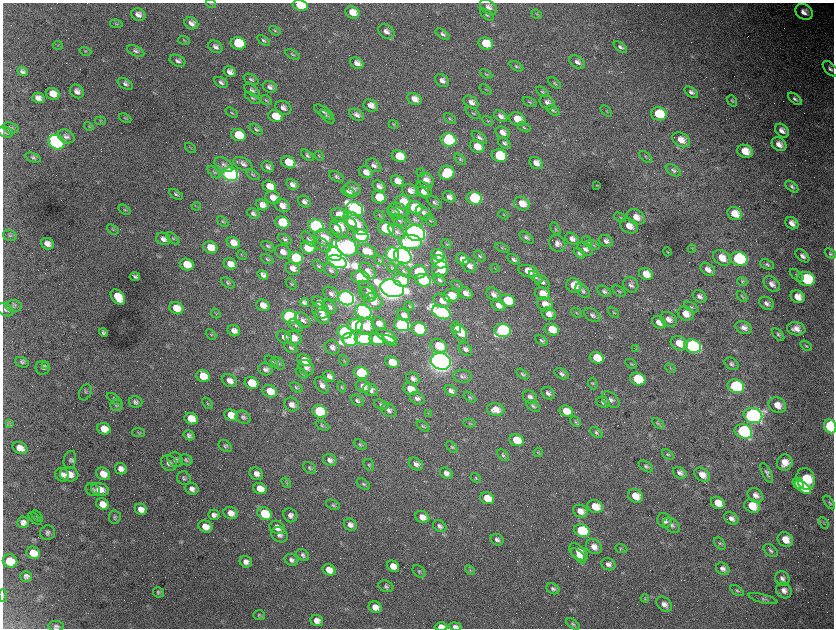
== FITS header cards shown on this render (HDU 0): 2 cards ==
NAXIS1  =                 1663 / length of data axis 1
NAXIS2  =                 1252 / length of data axis 2

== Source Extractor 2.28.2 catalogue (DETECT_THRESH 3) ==
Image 1663 x 1252 px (HDU 0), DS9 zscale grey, zoomed out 1/2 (1 PNG px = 2 x 2 image px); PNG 836 x 630 px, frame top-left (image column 2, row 1251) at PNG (3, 3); each listed source drawn as its Kron ellipse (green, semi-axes under 4 px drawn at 4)
Background 3530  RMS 64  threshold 193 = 3 sigma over >= 5 px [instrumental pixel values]
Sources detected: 574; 73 cannot appear on this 1/2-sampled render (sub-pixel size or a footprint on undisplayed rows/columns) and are neither listed nor drawn; of the other 501, the 500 brightest by FLUX_AUTO listed and drawn (1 fainter detections omitted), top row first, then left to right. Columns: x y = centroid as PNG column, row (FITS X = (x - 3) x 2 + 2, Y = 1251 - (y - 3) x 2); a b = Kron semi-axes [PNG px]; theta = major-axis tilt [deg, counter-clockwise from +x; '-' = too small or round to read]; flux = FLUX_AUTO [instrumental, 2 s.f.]
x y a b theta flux
211 4 5 2 - 9.8e+03
300 5 8 5 -11 4.9e+05
488 7 10 6 -38 7.9e+04
352 12 7 6 - 1.6e+05
804 12 9 7 -38 1.0e+05
138 14 7 6 - 7.2e+04
537 14 5 2 - 1.2e+04
487 15 8 4 -39 2.4e+04
191 23 7 5 -27 7.2e+04
116 24 6 3 -9 1.4e+04
275 31 6 3 -32 1.7e+04
386 31 9 6 -37 7.1e+04
442 34 8 4 -36 3.6e+04
263 40 7 4 -32 2.6e+04
184 41 6 4 -20 1.8e+04
238 43 7 6 - 6.6e+05
486 44 7 6 - 3.0e+05
58 45 5 2 - 1.0e+04
215 47 7 5 -31 5.8e+04
620 47 8 4 -37 3.5e+04
85 51 6 3 -18 1.6e+04
136 51 9 5 -23 4.1e+04
292 55 8 3 -28 2.2e+04
178 61 8 5 -23 4.6e+04
577 62 9 5 -33 5.7e+04
357 63 7 5 -30 8.4e+04
516 66 7 3 -29 1.8e+04
830 69 9 5 -46 4.9e+04
22 71 5 4 - 4.5e+04
230 72 6 5 - 7.7e+04
486 74 7 3 -26 1.6e+04
251 79 8 5 -28 3.3e+04
442 80 8 5 -36 6.8e+04
221 82 7 4 -29 4.5e+04
555 83 7 4 -38 2.3e+04
125 84 8 5 -31 4.2e+04
270 87 7 5 -21 5.4e+04
252 90 9 5 -36 4.0e+04
486 90 7 2 -35 9.9e+03
77 91 7 6 - 7.2e+04
542 92 7 3 -36 2.0e+04
691 92 8 4 -35 4.6e+04
53 94 7 5 -26 1.5e+05
38 98 6 5 - 7.9e+04
253 98 9 3 -33 2.2e+04
414 99 7 5 -28 1.3e+05
795 99 8 4 -39 3.6e+04
266 100 6 3 -31 1.8e+04
732 101 6 3 -51 1.9e+04
471 102 8 5 -34 7.6e+04
530 102 7 3 -27 1.8e+04
547 102 8 6 -36 6.1e+04
371 105 7 5 -26 9.6e+04
283 108 8 6 -29 6.7e+04
553 110 7 3 -33 2.2e+04
606 111 7 3 -43 1.6e+04
324 112 11 5 -34 4.2e+04
231 113 7 3 -31 1.8e+04
473 113 9 3 -35 1.8e+04
659 114 8 6 -15 5.1e+05
357 115 8 5 -29 6.0e+04
275 116 7 6 - 2.4e+05
501 116 7 5 -33 6.0e+04
327 117 9 4 -41 2.9e+04
125 118 6 3 -25 1.6e+04
450 118 7 3 -39 1.8e+04
517 119 8 6 -22 1.9e+05
100 121 5 4 - 1.5e+04
487 121 6 3 -43 1.4e+04
394 125 5 3 - 1.5e+04
89 126 5 2 - 1.2e+04
524 127 7 3 -27 1.8e+04
11 128 8 5 -20 3.4e+04
256 129 7 4 -39 2.9e+04
782 131 8 6 -43 8.6e+04
5 132 8 5 -19 3.2e+04
503 133 7 5 -35 9.2e+04
238 135 7 6 - 4.4e+05
66 136 9 6 -24 6.1e+04
479 137 9 4 -34 3.8e+04
449 140 8 6 -14 2.1e+06
681 140 9 6 -29 1.5e+05
56 142 8 7 - 5.7e+06
504 143 7 4 -35 3.5e+04
779 144 8 6 -38 1.1e+05
477 147 7 6 - 2.0e+05
190 148 6 3 -40 1.3e+04
745 151 8 6 -23 2.2e+05
307 155 7 4 -41 2.8e+04
319 156 5 3 - 1.3e+04
399 156 7 5 -19 3.7e+05
499 156 8 6 -16 6.5e+05
646 157 7 3 -41 1.9e+04
33 158 8 4 -18 3.2e+04
460 159 7 4 -45 2.2e+04
288 162 7 6 - 2.4e+05
536 163 7 5 -29 1.0e+05
243 164 10 6 -28 6.1e+04
224 165 10 6 -31 6.0e+04
374 165 8 6 -34 6.1e+04
268 167 6 5 - 4.8e+04
673 170 8 5 -34 3.7e+04
214 172 8 4 -45 2.4e+04
366 172 7 5 -28 1.2e+05
421 173 4 3 - 1.1e+04
447 173 8 7 - 4.9e+05
230 174 8 6 -18 7.0e+06
253 175 7 4 -32 2.3e+04
336 177 8 5 -30 2.8e+04
426 180 8 7 - 1.5e+05
397 181 7 5 -29 1.3e+05
292 185 6 4 -32 6.2e+04
597 185 3 2 - 9.0e+03
269 186 7 5 -26 1.9e+05
379 186 7 5 -31 6.2e+04
792 187 7 4 -39 3.6e+04
352 189 8 7 - 8.4e+04
424 189 9 6 -46 1.0e+05
410 191 9 6 -20 8.5e+04
348 192 8 4 -32 5.5e+04
423 193 7 4 -35 6.1e+04
176 194 7 3 -31 2.5e+04
379 197 7 5 -21 3.9e+05
449 197 6 5 - 7.2e+04
273 198 7 6 - 1.4e+05
474 198 8 6 -15 1.6e+06
304 202 7 5 -34 5.3e+04
403 202 8 7 - 3.0e+05
435 202 8 5 -34 3.9e+04
522 204 8 6 -25 1.8e+05
262 205 6 5 - 1.0e+05
196 206 4 2 - 9.9e+03
282 206 8 6 -30 1.1e+05
415 207 8 6 -20 4.6e+05
355 209 9 6 -28 5.6e+06
124 210 7 3 -35 1.9e+04
398 210 10 7 -24 1.1e+05
253 213 7 4 -31 3.8e+04
394 213 8 4 -44 2.9e+04
423 213 8 5 -36 5.6e+04
504 214 6 2 -36 1.0e+04
735 214 7 6 - 2.0e+05
339 215 8 6 -21 2.5e+05
380 216 6 3 -45 1.3e+04
620 217 6 3 -29 1.6e+04
636 217 9 7 -35 1.4e+05
415 219 9 5 -36 4.1e+04
399 220 9 4 -37 3.3e+04
430 220 7 4 -43 2.1e+04
223 222 6 3 -38 1.8e+04
282 222 7 6 - 6.5e+05
350 222 8 4 -41 7.8e+04
356 223 15 7 -44 2.3e+05
792 223 7 5 -40 9.4e+04
316 226 8 6 -19 4.1e+06
629 226 9 7 -29 1.5e+05
339 227 10 9 - 2.2e+05
336 228 7 4 -48 7.6e+04
386 228 8 6 -29 8.1e+05
113 229 6 3 -38 1.4e+04
555 229 7 3 -60 1.6e+04
397 232 9 5 -37 6.3e+04
416 233 9 8 - 1.3e+07
10 236 7 5 -15 2.8e+04
361 236 8 6 -18 3.2e+06
526 237 8 4 -38 3.6e+04
173 238 8 4 -44 2.5e+04
324 238 10 7 -39 2.5e+05
163 239 7 6 - 6.6e+04
285 239 7 4 -26 2.8e+04
309 239 9 5 -45 3.8e+04
572 239 7 5 -34 6.8e+04
587 241 6 4 -54 1.9e+04
606 241 7 5 -30 5.8e+04
411 242 11 7 -4 7.4e+05
233 243 7 5 -28 1.4e+05
557 243 9 7 -48 6.9e+04
47 244 6 5 - 9.1e+04
446 244 5 2 - 1.1e+04
322 245 9 6 -34 5.3e+04
593 245 7 3 -30 2.2e+04
268 246 7 3 -31 2.5e+04
210 247 7 6 - 2.1e+05
308 247 7 6 - 8.6e+05
346 247 11 8 -41 7.7e+06
502 248 7 4 -21 1.9e+04
585 249 8 6 -33 5.1e+04
692 249 4 3 - 1.2e+04
367 251 10 6 -17 1.5e+05
283 252 8 6 -31 9.0e+04
667 252 4 3 - 9.5e+03
579 253 7 4 -40 3.1e+04
334 254 8 6 -25 7.4e+06
392 254 7 6 - 3.1e+06
830 254 6 4 -41 2.4e+04
242 255 5 3 - 1.2e+04
438 255 6 5 - 1.9e+05
403 256 9 7 -27 1.0e+07
480 256 6 3 -43 1.9e+04
802 256 8 5 -40 5.5e+04
296 258 7 6 - 1.2e+06
722 258 9 7 -32 2.0e+05
267 259 7 3 -32 1.8e+04
463 259 7 5 -30 1.2e+05
514 259 7 4 -29 3.7e+04
739 259 9 7 -14 2.0e+06
379 260 5 2 - 1.0e+04
337 262 10 6 -17 5.5e+06
439 262 8 6 -22 1.3e+06
230 264 7 5 -24 1.2e+05
767 264 7 4 -21 2.9e+04
187 265 7 5 -21 2.7e+05
318 266 6 3 -45 1.8e+04
469 266 7 6 - 7.9e+04
293 268 7 6 - 8.1e+04
392 268 5 4 - 1.8e+04
495 268 4 2 - 8.1e+03
440 269 8 7 - 2.4e+05
708 269 8 5 -38 9.5e+04
331 270 8 5 -42 4.3e+04
367 271 10 6 -46 7.2e+04
404 271 8 3 -45 2.7e+04
528 271 10 6 -15 2.1e+05
418 272 8 6 3 5.5e+05
646 274 7 5 -27 1.8e+05
263 275 5 4 - 5.7e+04
797 275 8 4 -42 2.7e+04
135 277 5 4 - 3.4e+04
360 277 9 6 -5 8.8e+05
536 277 8 4 -41 2.7e+04
806 279 8 7 - 7.6e+05
401 280 8 6 -19 4.1e+05
423 280 8 6 -20 1.8e+06
440 280 7 4 -41 4.0e+04
542 282 9 5 -40 5.4e+04
742 282 5 4 - 1.8e+04
228 283 7 4 -31 2.7e+04
291 284 6 3 -49 1.3e+04
772 284 9 6 -41 7.3e+04
457 285 6 3 -34 1.4e+04
574 285 8 7 - 2.2e+05
631 285 8 7 - 5.1e+04
392 288 12 8 -18 1.6e+07
368 290 11 5 -45 5.4e+04
583 291 9 5 -45 3.9e+04
604 291 7 5 -34 3.8e+04
619 291 7 3 -35 2.0e+04
466 293 7 5 -33 8.6e+04
331 294 9 6 -35 5.3e+04
368 294 9 6 -32 6.4e+04
494 294 8 6 -37 6.5e+04
542 294 8 6 -24 1.8e+05
451 295 8 6 3 2.2e+05
700 296 7 5 -37 5.4e+04
742 296 6 3 -45 1.7e+04
118 297 9 6 -50 3.1e+05
798 297 7 6 - 1.5e+05
346 298 8 6 -23 8.0e+06
373 301 9 7 -27 1.5e+05
442 301 9 6 -24 1.2e+05
507 301 8 6 -19 4.7e+05
304 302 5 4 - 3.8e+04
319 302 7 5 -37 4.8e+04
767 303 8 6 -30 5.6e+04
545 304 8 6 -29 1.5e+05
263 305 7 5 -25 1.2e+05
499 305 7 5 -27 9.8e+04
14 306 8 6 -4 3.6e+04
409 306 5 3 - 1.3e+04
329 307 8 6 -35 5.3e+04
691 307 8 4 -28 2.5e+04
176 308 7 6 - 2.6e+05
6 310 8 6 -30 4.0e+04
321 310 9 7 -35 1.1e+05
363 312 8 6 -23 3.8e+06
441 312 9 6 -24 5.0e+06
614 312 6 3 -40 1.6e+04
216 313 5 2 - 9.5e+03
576 313 6 3 -43 1.5e+04
549 314 8 5 -28 1.1e+05
686 314 8 6 -27 1.6e+05
404 315 7 5 -36 7.5e+04
592 315 9 5 -37 4.4e+04
289 317 7 6 - 3.8e+06
322 317 8 6 -28 1.6e+05
669 319 9 6 -35 9.1e+04
303 320 9 6 -41 5.1e+04
659 322 7 5 -33 1.1e+05
379 324 7 6 - 1.1e+05
296 325 8 5 -31 3.7e+04
355 325 7 6 - 1.2e+06
402 325 8 6 -19 3.1e+06
365 326 9 8 - 2.9e+05
456 327 6 4 -61 9.1e+04
744 328 8 6 -27 7.3e+04
419 329 8 6 -26 1.6e+06
552 329 7 5 -21 2.4e+05
796 329 9 6 -8 1.1e+05
502 330 8 6 -7 2.5e+06
234 331 6 5 - 7.4e+04
103 332 5 4 - 3.0e+04
345 332 7 6 - 3.5e+06
460 332 8 6 -58 3.2e+05
211 334 6 4 -42 1.9e+04
778 335 7 4 -46 2.9e+04
386 336 11 5 -27 1.7e+05
284 337 8 6 -28 7.5e+04
293 338 8 7 - 1.5e+05
350 339 8 6 -9 3.2e+06
364 339 9 6 -10 1.6e+06
377 339 7 6 - 9.9e+05
541 340 7 3 -29 2.6e+04
390 341 8 4 -31 9.0e+04
679 343 9 6 -28 2.0e+05
439 346 8 6 -28 3.4e+05
692 346 8 6 -18 3.6e+06
806 346 6 4 -35 1.9e+04
332 347 8 6 -32 5.9e+04
291 348 7 4 -29 2.8e+04
465 349 7 5 -43 4.4e+04
636 349 4 2 - 8.5e+03
597 358 7 5 -24 2.8e+05
304 360 7 5 -27 1.6e+05
344 360 6 3 -53 1.2e+04
271 361 7 4 -35 2.6e+04
441 361 10 8 -20 1.5e+07
22 362 7 5 -21 2.6e+04
392 362 7 5 -23 2.7e+05
278 363 7 5 -43 3.4e+04
631 364 6 3 -32 1.5e+04
731 364 7 5 -34 3.5e+04
45 365 4 2 - 8.8e+03
43 368 7 7 - 4.0e+04
306 368 8 6 -45 6.2e+04
670 368 6 3 -42 1.5e+04
266 369 7 6 - 5.5e+04
302 373 6 3 -37 1.5e+04
361 373 7 6 - 1.4e+06
522 374 7 4 -35 2.3e+04
562 374 8 5 -27 3.7e+04
203 376 7 5 -27 2.9e+05
329 376 6 4 -40 5.2e+04
463 376 9 6 -6 4.5e+04
413 378 7 5 -39 5.3e+04
638 379 8 6 -19 6.2e+05
230 381 8 6 -30 9.2e+04
252 383 7 5 -21 3.9e+05
593 384 5 4 - 1.9e+04
322 385 9 5 -54 6.8e+04
363 386 8 6 -28 1.0e+05
736 386 8 6 -17 1.6e+06
296 387 6 4 -32 2.3e+04
341 387 5 3 - 1.3e+04
410 389 7 5 -23 1.7e+05
370 390 8 6 -20 7.1e+04
270 391 7 6 - 2.1e+05
451 391 6 5 - 5.6e+04
85 392 8 6 62 2.9e+04
548 393 7 5 -37 5.0e+04
470 397 7 4 -36 2.3e+04
530 397 7 6 - 6.2e+04
417 398 8 6 -27 5.7e+04
114 399 8 4 -33 2.6e+04
357 400 7 5 -37 3.5e+04
611 400 10 6 -40 6.1e+04
136 402 7 5 -13 4.5e+04
603 402 7 5 -23 3.5e+04
207 403 6 4 -50 2.3e+04
116 405 6 6 - 3.0e+04
292 405 8 6 -31 8.2e+04
381 405 7 5 -19 2.4e+04
777 405 9 7 -30 1.6e+05
533 406 8 4 -36 3.1e+04
496 409 9 6 -7 1.4e+05
389 410 8 6 -37 4.9e+04
320 411 7 6 - 1.6e+06
566 411 7 5 -25 2.3e+05
428 413 4 3 - 1.1e+04
231 415 7 5 -25 2.2e+05
753 416 9 7 -14 7.9e+06
243 417 8 6 -29 3.9e+04
191 419 7 5 -24 2.8e+05
576 422 6 4 -45 2.3e+04
10 423 4 2 - 9.9e+03
470 423 6 3 -11 1.5e+04
658 424 7 3 -38 2.6e+04
322 426 7 3 -25 2.3e+04
423 426 7 4 -37 2.3e+04
830 426 7 6 - 1.9e+06
104 429 7 5 -25 2.0e+05
743 431 9 7 -22 2.0e+06
138 432 6 4 -7 2.0e+04
596 432 7 4 -38 2.7e+04
189 435 6 4 -32 3.9e+04
516 440 7 6 - 2.9e+05
360 445 7 4 -31 2.2e+04
225 446 7 5 -36 3.0e+04
452 447 7 4 -43 2.2e+04
20 448 8 5 -26 1.1e+05
538 452 5 4 - 1.5e+04
668 454 6 4 -38 2.3e+04
503 455 7 4 -42 2.7e+04
70 460 9 6 79 4.0e+04
175 460 8 7 - 4.8e+04
186 460 6 5 - 2.8e+04
330 460 7 6 - 6.2e+04
169 463 8 7 - 6.2e+04
785 463 8 7 - 1.7e+05
416 464 8 5 -33 5.6e+04
369 465 6 4 -59 2.1e+04
646 466 8 4 -34 3.3e+04
310 468 7 5 -38 2.7e+04
121 469 6 5 - 7.9e+04
446 473 7 5 -33 7.1e+04
680 473 7 5 -27 5.4e+04
767 473 11 4 -63 4.3e+04
69 474 9 7 -9 1.5e+05
103 474 7 6 - 1.6e+05
256 474 7 6 - 8.1e+04
62 475 7 6 - 7.9e+04
702 475 9 6 -35 1.2e+05
184 478 7 6 - 3.2e+04
476 478 5 4 - 1.6e+04
806 479 11 9 -72 5.5e+05
286 483 6 3 -54 1.6e+04
798 483 6 5 - 3.9e+05
363 484 7 4 -36 3.0e+04
803 487 9 4 -37 3.6e+05
260 488 7 5 -23 1.7e+05
100 489 9 6 -17 1.4e+05
192 489 6 5 - 6.4e+04
93 490 7 6 - 3.7e+04
756 495 8 6 -36 7.6e+04
635 496 8 6 -27 1.9e+05
487 498 7 5 -27 2.2e+05
829 502 8 4 -55 2.3e+04
718 503 7 5 -33 1.9e+05
102 504 7 5 -28 1.4e+05
333 505 7 5 -23 2.6e+04
595 506 8 6 -21 2.3e+05
752 506 8 6 -27 2.7e+05
141 509 6 5 - 1.0e+05
580 511 8 6 -24 1.1e+05
231 513 7 6 - 1.1e+05
265 514 7 6 - 6.3e+05
214 515 5 5 - 5.6e+04
290 515 7 6 - 6.2e+04
37 516 7 3 -49 1.7e+04
115 517 6 6 - 3.0e+04
422 517 7 6 - 1.2e+05
35 518 8 2 -40 1.7e+04
731 518 8 5 -31 6.3e+04
664 521 8 6 -49 8.0e+04
23 522 6 6 - 6.7e+04
824 523 6 3 -63 1.5e+04
350 525 7 5 -29 7.4e+04
672 525 9 6 -35 5.5e+04
205 526 7 6 - 1.4e+05
440 526 7 5 -32 4.1e+04
277 527 8 6 -27 1.2e+05
582 531 8 6 -22 8.6e+05
48 533 7 7 - 4.1e+04
280 535 8 7 - 5.8e+04
785 539 8 7 - 1.7e+05
497 540 7 5 -29 4.6e+04
720 543 7 5 -49 2.4e+04
594 547 8 7 - 1.0e+05
621 549 6 2 -21 1.2e+04
771 551 8 5 -36 3.3e+04
578 552 11 6 -39 1.6e+05
33 553 7 6 - 2.4e+05
303 555 7 5 -42 3.9e+04
578 556 10 4 -44 9.0e+04
291 560 7 6 - 4.5e+04
10 561 7 6 - 5.3e+05
246 562 6 5 - 6.9e+04
608 564 7 6 - 5.8e+04
393 566 6 5 - 1.4e+05
723 569 7 5 -32 6.9e+04
329 570 6 5 - 1.6e+05
470 570 6 4 -43 2.3e+04
419 572 7 5 -40 2.7e+04
26 576 6 5 - 4.8e+04
782 578 7 7 - 5.8e+04
386 586 8 5 -20 3.5e+04
553 589 7 5 -28 3.7e+04
784 590 8 7 - 8.7e+04
737 591 8 4 -33 2.3e+04
159 592 5 5 - 2.9e+04
3 596 6 2 -90 8.0e+03
645 598 4 3 - 1.2e+04
763 599 15 4 -15 3.2e+04
664 604 9 6 -42 8.4e+04
375 607 7 5 -25 1.2e+05
259 615 6 5 - 2.3e+04
317 621 6 5 - 9.5e+04
573 624 8 4 -36 2.5e+04
56 626 8 5 -3 4.1e+04
441 627 6 4 -2 1.0e+05
455 627 6 4 -10 5.0e+04
At the frame edge (FLAGS 8, measured only in part): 6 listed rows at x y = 300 5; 830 426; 3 596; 56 626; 441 627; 455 627
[1 fainter detection neither listed nor drawn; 73 sub-pixel or undisplayed-footprint detections neither listed nor drawn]